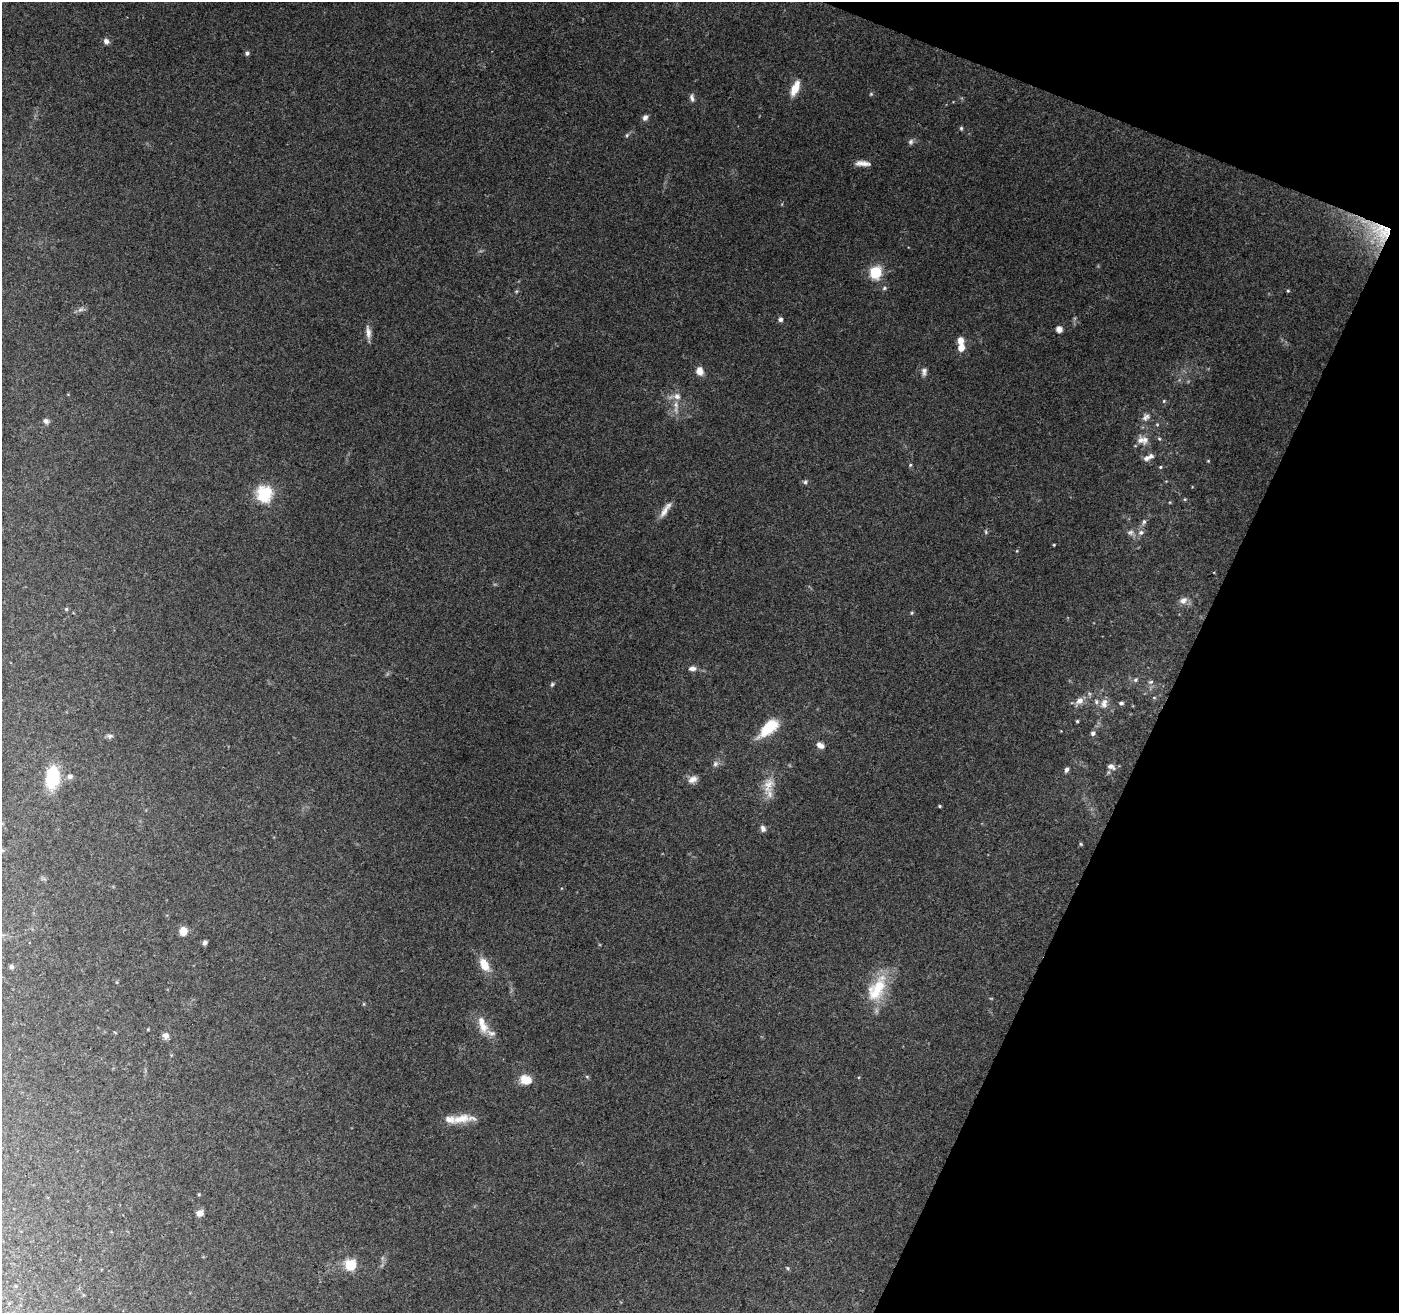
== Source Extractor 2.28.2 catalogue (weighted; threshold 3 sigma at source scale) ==
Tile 8 of 4 x 4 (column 4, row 2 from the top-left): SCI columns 4202-5598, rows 2895-4205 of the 5599 x 5725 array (HDU 1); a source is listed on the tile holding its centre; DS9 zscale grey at full resolution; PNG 1401 x 1315 px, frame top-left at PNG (2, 2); no overlay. Shown black and unused: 19% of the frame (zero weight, under 3 of 4 exposures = <1% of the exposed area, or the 3 px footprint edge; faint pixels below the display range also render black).
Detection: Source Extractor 2.28.2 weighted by HDU 2 'WHT'; one run over the whole footprint, this tile lists its part. Background 0.228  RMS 0.0079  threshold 0.0357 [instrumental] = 3 sigma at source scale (4.5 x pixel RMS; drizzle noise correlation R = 1.50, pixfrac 1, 0.0396/0.0396 arcsec/px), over >= 5 px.
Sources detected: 90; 2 too faint to see at this stretch — not listed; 7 inside a brighter listed object's ellipse — not listed separately; the other 81 listed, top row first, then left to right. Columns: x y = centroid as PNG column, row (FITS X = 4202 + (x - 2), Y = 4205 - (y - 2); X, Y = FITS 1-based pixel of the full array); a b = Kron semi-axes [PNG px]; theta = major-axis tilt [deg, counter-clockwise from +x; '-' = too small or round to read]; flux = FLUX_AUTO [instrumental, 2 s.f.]
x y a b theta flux
106 41 7 6 - 3.1
247 53 5 5 - 2.1
795 88 18 8 67 12
871 94 5 4 - 0.93
692 98 11 5 -80 2.6
645 117 7 6 - 3
961 128 5 4 - 1.2
627 135 6 5 - 1.3
911 142 8 7 - 2.2
863 163 18 6 -3 5.7
1385 232 62 39 -20 45
875 272 6 6 - 82
884 288 6 4 24 1.4
1288 291 4 4 - 0.92
81 310 9 4 9 2.3
781 319 5 5 - 2.6
1059 329 5 5 - 6.2
368 332 18 6 -84 4.8
961 348 8 7 - 6.9
699 371 9 8 - 6.5
924 371 11 6 85 3
677 396 11 10 - 5.7
1164 401 5 4 - 0.9
1146 417 12 9 45 4.5
46 421 7 6 - 2.8
1159 439 6 4 -2 1
1140 440 15 11 -40 6.7
1146 458 9 7 20 3.6
1208 461 4 3 - 0.67
910 465 5 4 - 0.98
1160 467 5 4 - 1
805 482 7 5 75 1.5
264 494 7 7 - 150
1185 499 5 3 - 0.8
665 510 26 7 57 6.8
1144 522 8 6 64 2.5
1130 532 10 7 20 3.2
1141 532 8 6 37 2.9
1054 545 3 3 - 0.73
1183 601 11 9 38 4.9
66 609 5 5 - 1.1
912 613 5 4 - 0.83
692 668 10 6 3 3.8
1135 680 6 5 - 1.6
1151 682 6 5 - 1.6
552 684 6 5 - 1.3
1080 701 10 8 39 5.4
1104 703 14 8 77 5.6
1121 703 4 4 - 2
1077 721 3 3 - 0.99
768 728 24 11 41 28
1093 733 5 5 - 2.1
110 736 8 7 - 2.1
820 745 10 7 -31 4.6
715 764 8 7 - 2.6
1111 767 11 7 -23 3.5
1066 770 7 5 60 2.1
70 776 6 6 - 2.9
52 777 28 16 81 30
693 779 13 9 26 5.1
768 785 26 14 74 14
939 806 4 3 - 0.91
763 829 8 6 -65 3
1081 844 5 5 - 0.87
2 850 6 4 -18 0.94
183 931 8 7 - 9.1
205 942 6 5 - 2
484 965 14 8 -63 15
12 967 6 5 - 1.4
877 989 38 19 61 35
482 1024 25 10 -72 12
148 1029 3 3 - 0.68
166 1036 8 8 - 3.4
587 1077 5 5 - 1.1
525 1080 11 8 -17 16
461 1119 26 12 9 14
199 1194 4 4 - 0.79
200 1213 7 7 - 4.9
351 1264 6 6 - 61
788 1268 6 4 -88 0.97
16 1286 4 4 - 0.7
Overlapping masked pixels (flux is a lower limit): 1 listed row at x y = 1385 232
Isophote crosses this tile's border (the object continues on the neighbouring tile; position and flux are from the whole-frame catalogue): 1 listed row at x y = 2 850